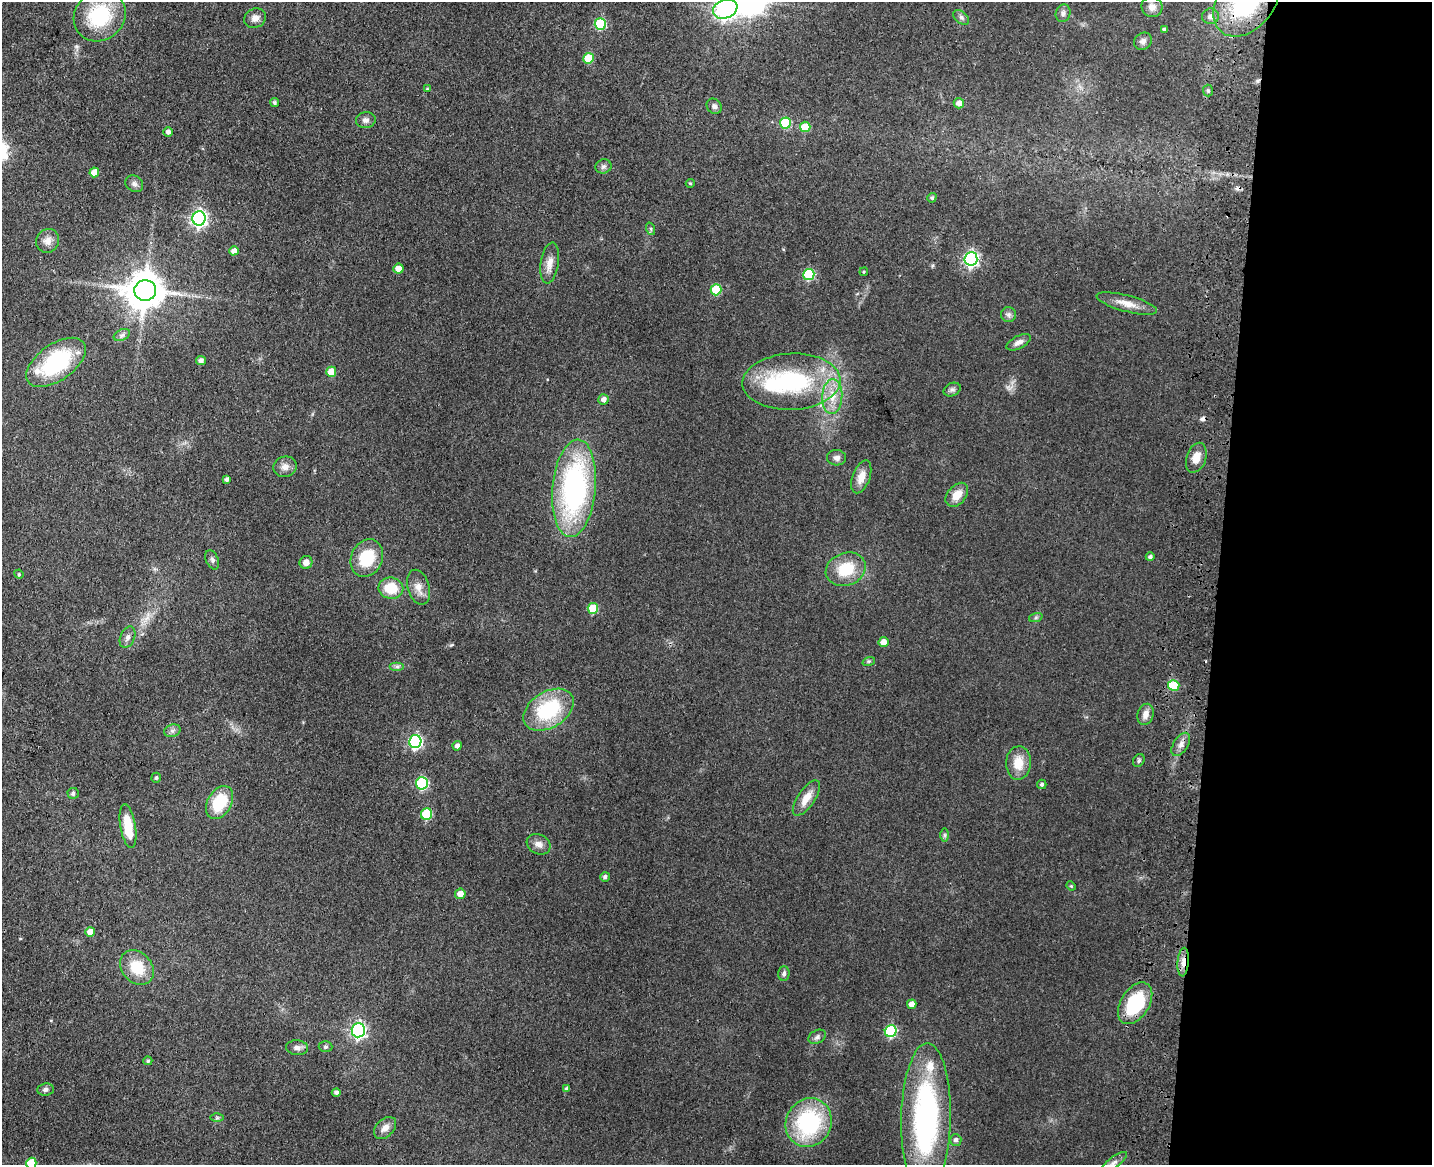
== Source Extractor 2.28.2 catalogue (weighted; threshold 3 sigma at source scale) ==
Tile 9 of 3 x 4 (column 3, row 3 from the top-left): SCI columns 3194-4623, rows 1180-2342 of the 4844 x 4684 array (HDU 1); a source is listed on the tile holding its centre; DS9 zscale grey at full resolution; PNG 1434 x 1167 px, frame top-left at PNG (2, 2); each listed source drawn as its Kron ellipse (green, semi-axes under 4 px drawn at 4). Shown black and unused: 15% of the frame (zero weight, under 3 of 4 exposures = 6% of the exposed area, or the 3 px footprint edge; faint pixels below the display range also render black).
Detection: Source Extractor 2.28.2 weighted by HDU 2 'WHT'; one run over the whole footprint, this tile lists its part. Background 0.0658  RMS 0.0061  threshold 0.0276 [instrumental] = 3 sigma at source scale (4.5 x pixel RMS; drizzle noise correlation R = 1.50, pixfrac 1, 0.05/0.05 arcsec/px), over >= 5 px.
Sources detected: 119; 1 inside a brighter object's white glare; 3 cosmic-ray / hot-pixel residue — neither listed nor drawn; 2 inside a brighter listed object's ellipse — not listed separately; the other 113 listed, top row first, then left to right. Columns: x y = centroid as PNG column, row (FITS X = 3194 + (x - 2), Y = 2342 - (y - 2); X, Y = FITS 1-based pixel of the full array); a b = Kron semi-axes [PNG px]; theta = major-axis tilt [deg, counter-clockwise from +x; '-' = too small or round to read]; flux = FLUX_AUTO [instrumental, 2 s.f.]
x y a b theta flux
1246 3 38 27 47 77
1152 7 10 10 - 4.4
725 9 12 9 20 350
1063 13 9 7 67 2.4
100 16 27 24 41 45
1210 16 8 8 - 3.1
961 17 9 5 -41 1.7
255 18 11 9 29 4
600 24 6 5 - 43
1164 29 4 4 - 1.2
1143 41 9 8 - 2.7
588 58 5 5 - 19
427 89 4 4 - 0.54
1208 91 6 5 - 1.1
274 102 5 4 - 1.2
959 103 5 5 - 3.9
714 106 8 7 - 1.9
366 120 10 8 7 2.7
785 123 5 5 - 33
805 127 5 5 - 15
168 132 5 5 - 2.2
603 166 8 7 - 1.7
94 172 5 5 - 7
690 183 4 4 - 0.81
134 184 9 7 -34 2.2
932 198 5 4 - 1.1
199 218 7 6 - 200
651 229 6 4 -72 0.97
48 241 12 11 - 4.6
234 251 5 4 - 3.9
971 259 7 6 - 160
550 263 21 9 81 6
398 269 5 5 - 6.2
864 272 4 3 - 0.69
809 274 5 5 - 39
145 290 11 10 - 1800
716 290 5 5 - 21
1127 304 31 8 -15 7.7
1009 315 7 7 - 2
122 335 8 5 25 1.7
1019 342 13 6 27 3.2
201 360 5 4 - 2.4
56 362 34 18 35 57
331 372 5 5 - 12
791 382 49 28 3 82
952 390 9 6 24 1.7
832 396 17 10 86 10
604 399 5 5 - 3.1
837 458 9 7 -5 2.8
1196 458 15 9 71 7.1
285 467 12 10 15 4.2
861 477 17 8 70 7
227 479 4 3 - 1.7
574 488 49 21 85 140
957 495 14 9 49 8.4
1150 557 4 4 - 1.5
367 558 19 15 65 22
212 560 10 6 -67 1.8
306 562 6 6 - 3.8
846 569 20 16 21 21
19 574 5 4 - 0.63
418 587 18 11 -74 6.1
391 588 12 10 -9 15
593 608 5 5 - 23
1036 617 7 4 19 1.1
128 637 11 7 68 2.8
884 642 5 5 - 5.7
869 661 6 4 18 0.98
397 667 7 4 0 1.5
1174 685 6 5 - 19
549 710 27 18 32 44
1146 714 11 8 74 4.3
172 731 8 6 17 1.9
415 741 6 6 - 120
1181 744 13 7 58 3.7
457 746 5 4 - 2.7
1139 760 7 5 60 1.2
1018 763 17 12 87 11
156 778 5 4 - 1.1
422 783 6 6 - 59
1042 784 5 4 - 1.4
73 793 5 5 - 1.6
806 798 20 8 56 8.6
220 802 18 12 60 24
427 814 6 5 - 36
128 826 22 7 -80 16
945 835 7 4 90 1.1
539 844 12 9 -28 4
605 877 5 4 - 1.7
1071 886 5 4 - 0.64
460 894 5 5 - 5.5
90 932 5 5 - 7.4
1183 962 14 5 86 5.3
137 967 19 15 -47 19
784 974 7 5 88 1.5
1135 1003 23 14 58 39
912 1004 5 4 - 5.2
358 1030 7 6 - 150
891 1031 6 6 - 53
817 1037 9 6 29 1.8
326 1047 7 5 0 1.2
297 1048 11 7 -4 2.7
148 1061 4 4 - 1
46 1089 8 6 7 2
567 1089 4 4 - 1.4
336 1092 4 4 - 1.6
217 1118 7 4 1 1.1
926 1119 76 25 89 140
809 1123 25 22 63 68
385 1128 13 8 44 4.5
956 1140 6 5 - 2.1
31 1163 5 5 - 20
1114 1163 16 5 38 3.1
Overlapping masked pixels (flux is a lower limit): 2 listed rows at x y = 1246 3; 1183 962
Isophote crosses this tile's border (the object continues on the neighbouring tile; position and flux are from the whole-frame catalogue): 4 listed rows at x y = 1246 3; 725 9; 31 1163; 1114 1163